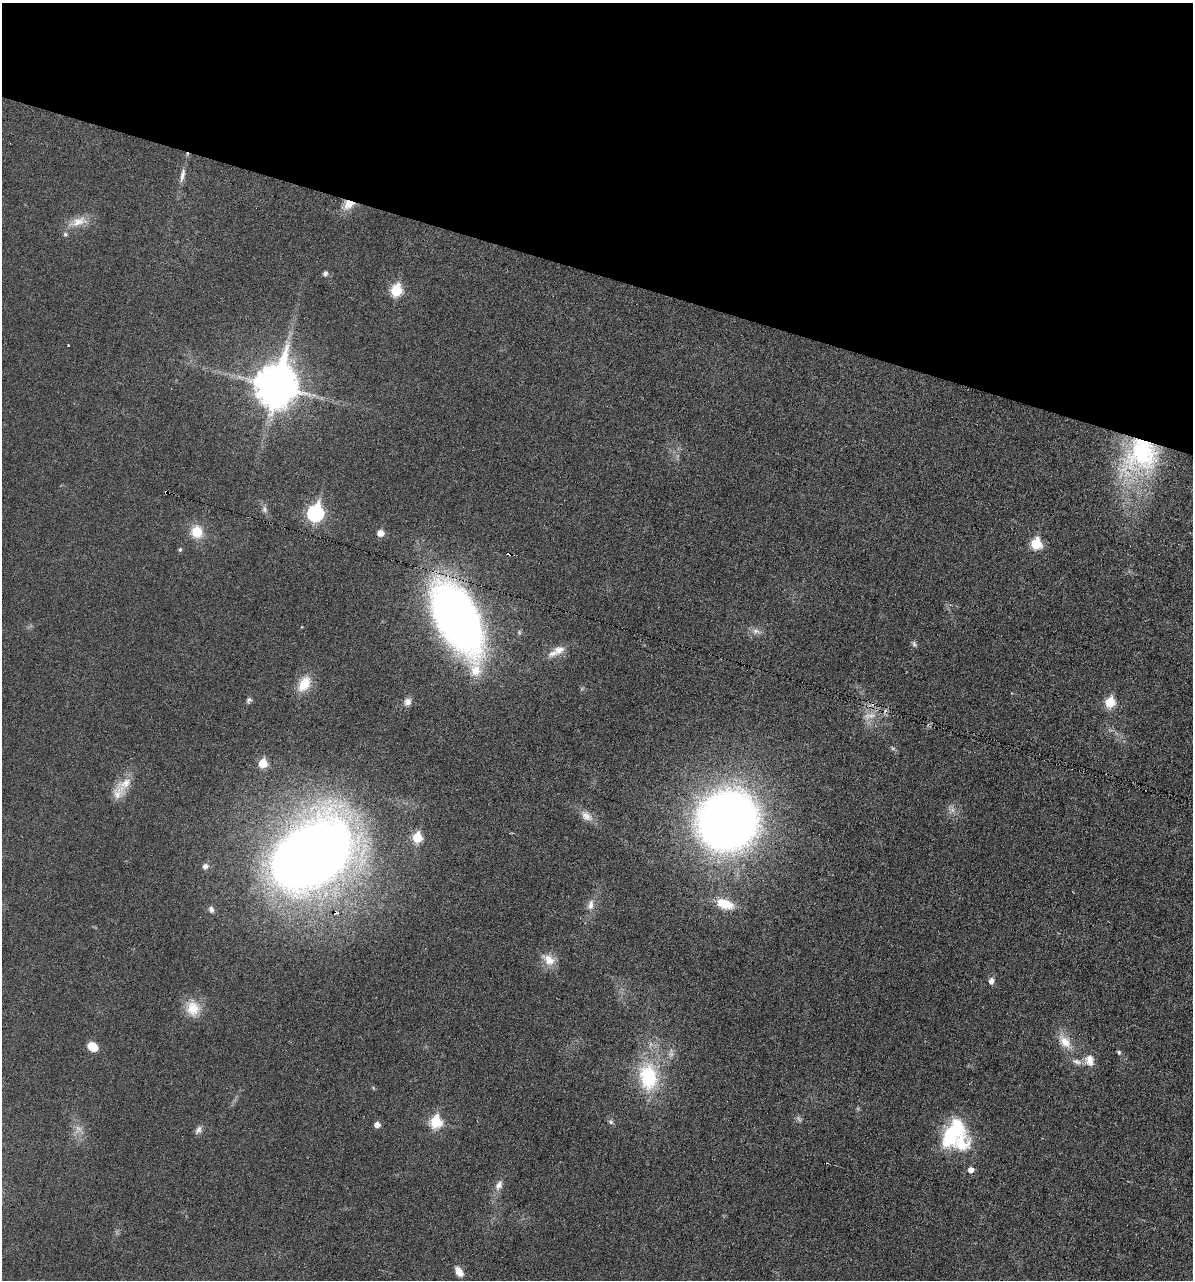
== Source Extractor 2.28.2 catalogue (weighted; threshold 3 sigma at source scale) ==
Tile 2 of 4 x 4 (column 2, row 1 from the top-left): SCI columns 1313-2503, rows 3837-5114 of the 5132 x 5115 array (HDU 1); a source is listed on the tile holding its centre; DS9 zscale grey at full resolution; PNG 1195 x 1282 px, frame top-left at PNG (2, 3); no overlay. Shown black and unused: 21% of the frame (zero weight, under 3 of 6 exposures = <1% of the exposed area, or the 3 px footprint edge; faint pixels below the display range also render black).
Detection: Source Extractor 2.28.2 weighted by HDU 2 'WHT'; one run over the whole footprint, this tile lists its part. Background 0.0195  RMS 0.0036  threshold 0.0145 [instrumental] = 3 sigma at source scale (4.09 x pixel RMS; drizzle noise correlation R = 1.36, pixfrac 0.8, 0.05/0.05 arcsec/px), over >= 5 px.
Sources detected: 63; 2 too faint to see at this stretch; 4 cosmic-ray / hot-pixel residue — not listed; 5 inside a brighter listed object's ellipse — not listed separately; the other 52 listed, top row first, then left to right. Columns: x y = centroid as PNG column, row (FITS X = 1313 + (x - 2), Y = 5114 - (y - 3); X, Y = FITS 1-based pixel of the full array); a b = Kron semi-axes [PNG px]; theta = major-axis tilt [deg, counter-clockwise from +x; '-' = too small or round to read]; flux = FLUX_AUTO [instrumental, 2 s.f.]
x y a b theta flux
182 175 20 6 78 2
348 204 15 12 29 4.2
79 221 26 12 18 5.1
325 273 5 5 - 1.1
396 290 7 6 - 22
276 385 15 12 76 1100
1141 455 55 44 51 56
166 492 4 3 - 6.8
265 509 11 5 -80 1.1
315 513 8 7 - 79
197 532 15 14 - 6.8
380 533 5 5 - 3.5
1036 544 6 6 - 19
180 549 5 4 - 0.56
457 618 54 26 -63 300
756 631 12 7 -8 1.8
914 644 9 5 -67 0.76
559 650 15 11 18 3.2
304 684 21 13 58 7.3
249 700 8 5 43 0.8
407 702 10 9 - 1.8
1110 702 6 6 - 14
870 716 21 7 7 3.3
263 763 6 6 - 9.3
125 783 28 14 45 5.8
952 810 8 6 45 1.3
586 816 19 11 -40 3.1
727 821 43 40 47 380
417 837 6 6 - 13
313 855 77 51 36 410
205 866 7 6 - 1.3
725 904 21 11 -18 7.7
590 905 15 8 79 2.5
211 909 9 6 -66 1.2
549 960 19 12 -37 4.7
991 981 6 5 - 2
193 1008 20 18 -83 6.9
1065 1042 25 13 -51 5.8
92 1047 12 9 -34 4
1119 1052 5 5 - 0.57
671 1053 12 7 89 1.7
1089 1060 16 12 -83 3.7
648 1077 39 25 -84 24
435 1122 7 6 - 23
611 1122 7 6 - 0.79
377 1124 5 5 - 2.2
79 1129 11 6 -30 1.8
198 1130 13 7 56 1.4
952 1134 32 18 55 26
971 1170 5 5 - 2.2
499 1185 14 8 61 2.2
459 1272 11 7 -57 3.2
Overlapping masked pixels (flux is a lower limit): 4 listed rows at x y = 348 204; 1141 455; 166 492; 457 618